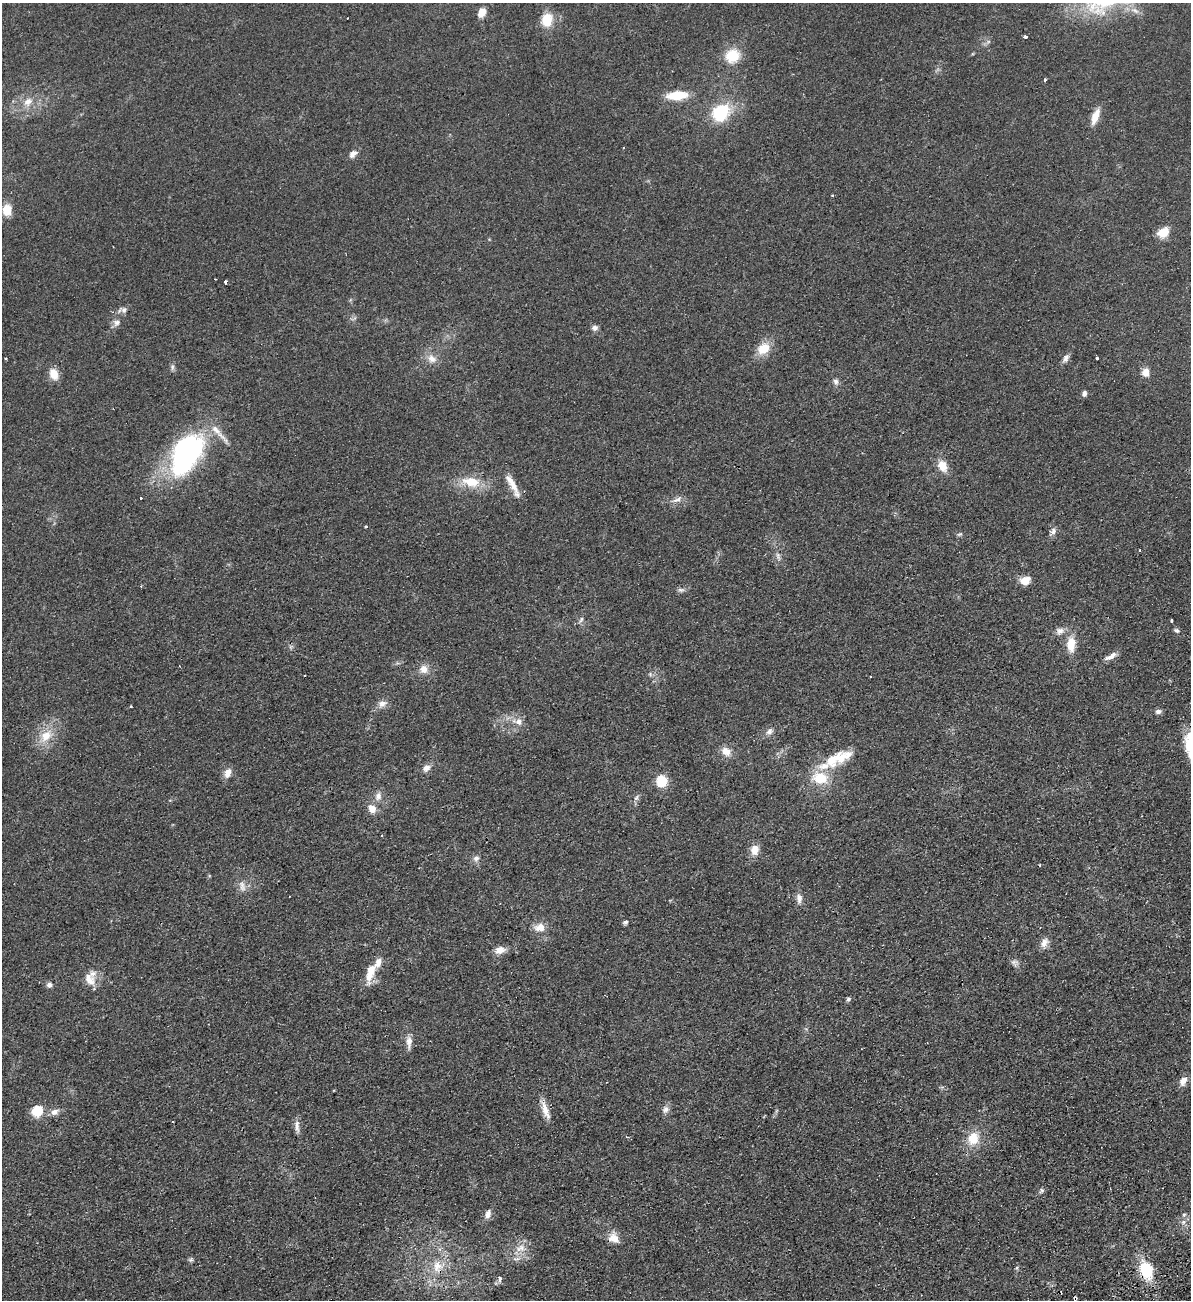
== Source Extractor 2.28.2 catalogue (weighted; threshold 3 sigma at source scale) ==
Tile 6 of 4 x 4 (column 2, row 2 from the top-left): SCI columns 1355-2543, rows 2650-3947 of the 5207 x 5300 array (HDU 1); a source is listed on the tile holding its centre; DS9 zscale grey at full resolution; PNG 1193 x 1302 px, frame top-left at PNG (2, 3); no overlay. Shown black and unused: <1% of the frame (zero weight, under 2 of 3 exposures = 3% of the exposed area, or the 3 px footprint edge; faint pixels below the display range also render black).
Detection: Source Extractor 2.28.2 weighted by HDU 2 'WHT'; one run over the whole footprint, this tile lists its part. Background 0.0587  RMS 0.009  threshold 0.0405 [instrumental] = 3 sigma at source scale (4.5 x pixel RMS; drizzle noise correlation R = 1.50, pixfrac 1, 0.05/0.05 arcsec/px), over >= 5 px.
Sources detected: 103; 4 cosmic-ray / hot-pixel residue — not listed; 4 inside a brighter listed object's ellipse — not listed separately; the other 95 listed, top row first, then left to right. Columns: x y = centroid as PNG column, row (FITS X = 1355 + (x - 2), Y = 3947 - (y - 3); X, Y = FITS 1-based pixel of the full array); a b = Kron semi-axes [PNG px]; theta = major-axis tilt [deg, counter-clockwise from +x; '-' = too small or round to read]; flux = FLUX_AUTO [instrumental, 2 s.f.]
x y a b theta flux
1135 10 14 7 -30 6.2
482 12 10 7 59 8.5
547 20 14 11 83 20
1025 37 3 3 - 3.7
732 56 15 14 - 23
1045 80 3 3 - 1.6
677 95 17 8 4 28
28 102 13 10 50 9
721 112 18 14 43 49
1095 116 16 7 69 12
623 148 2 2 - 0.77
353 154 11 8 44 4.6
832 195 3 3 - 0.85
7 210 13 10 87 12
1163 232 15 11 35 11
225 282 4 3 - 3.6
123 310 14 8 5 4.4
116 323 10 8 38 4.2
595 328 7 6 - 3.3
763 348 14 11 40 18
5 358 3 3 - 0.95
1066 358 12 6 59 4
1097 358 3 3 - 3.1
432 359 14 11 -37 8.1
172 367 9 5 -83 2.2
1146 372 10 8 -88 8.2
54 374 12 9 -68 12
836 381 8 7 - 3
1084 393 7 6 - 2.5
186 453 48 27 60 180
942 466 13 10 -64 12
471 482 21 11 -6 22
513 485 35 8 -62 12
141 498 3 3 - 1.5
677 500 15 7 18 4.9
366 527 3 3 - 2
1053 531 10 8 72 3.8
960 534 7 5 13 1.7
778 556 14 4 -71 3
1025 580 10 8 16 12
681 590 10 6 -1 2.7
581 620 9 5 65 2.2
1172 620 3 3 - 5.3
1060 631 11 9 37 5.1
1177 631 7 6 - 2.1
1071 644 17 10 88 15
1111 656 17 6 30 6.2
424 669 11 11 - 7.7
650 674 5 5 - 1.5
382 704 11 9 30 5.7
1158 711 7 6 - 3.1
518 721 12 10 -6 7
769 731 11 8 47 4.2
46 736 17 13 48 17
726 751 13 10 -38 8.5
838 758 45 16 25 32
426 768 12 9 38 4.9
228 773 12 8 67 6.9
661 781 10 9 - 24
378 796 11 9 80 5.7
636 798 10 5 53 2.7
372 809 8 7 - 9.9
754 850 13 10 79 8.8
476 859 8 8 - 3.6
242 886 16 8 -73 6
799 898 14 8 -88 5
625 922 7 5 19 1.8
540 927 14 10 10 9
1044 943 14 9 67 6.1
500 950 11 8 15 8
378 962 14 7 64 7
1015 962 10 8 -13 3.4
369 976 22 9 84 11
89 979 20 13 -54 12
49 985 7 6 - 3.5
848 999 6 5 - 1.8
409 1042 19 8 89 6.5
1183 1081 11 8 62 6.6
665 1109 11 8 68 4.2
545 1110 26 7 -70 9.6
37 1111 12 11 - 19
54 1112 11 8 21 5.2
297 1126 19 6 -85 5
973 1138 16 13 67 18
1042 1190 7 5 72 1.8
488 1214 11 7 67 5.3
1184 1215 6 5 - 1.6
1183 1222 7 6 - 3
613 1238 15 13 -47 9.3
521 1248 16 10 32 10
191 1260 7 5 68 1.7
437 1266 18 15 84 18
1146 1270 17 12 -72 37
499 1279 7 6 - 3.1
1075 1298 4 3 - 17
Overlapping masked pixels (flux is a lower limit): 2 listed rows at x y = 1146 1270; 1075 1298
Isophote crosses this tile's border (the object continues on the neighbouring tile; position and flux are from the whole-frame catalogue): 1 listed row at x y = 1135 10